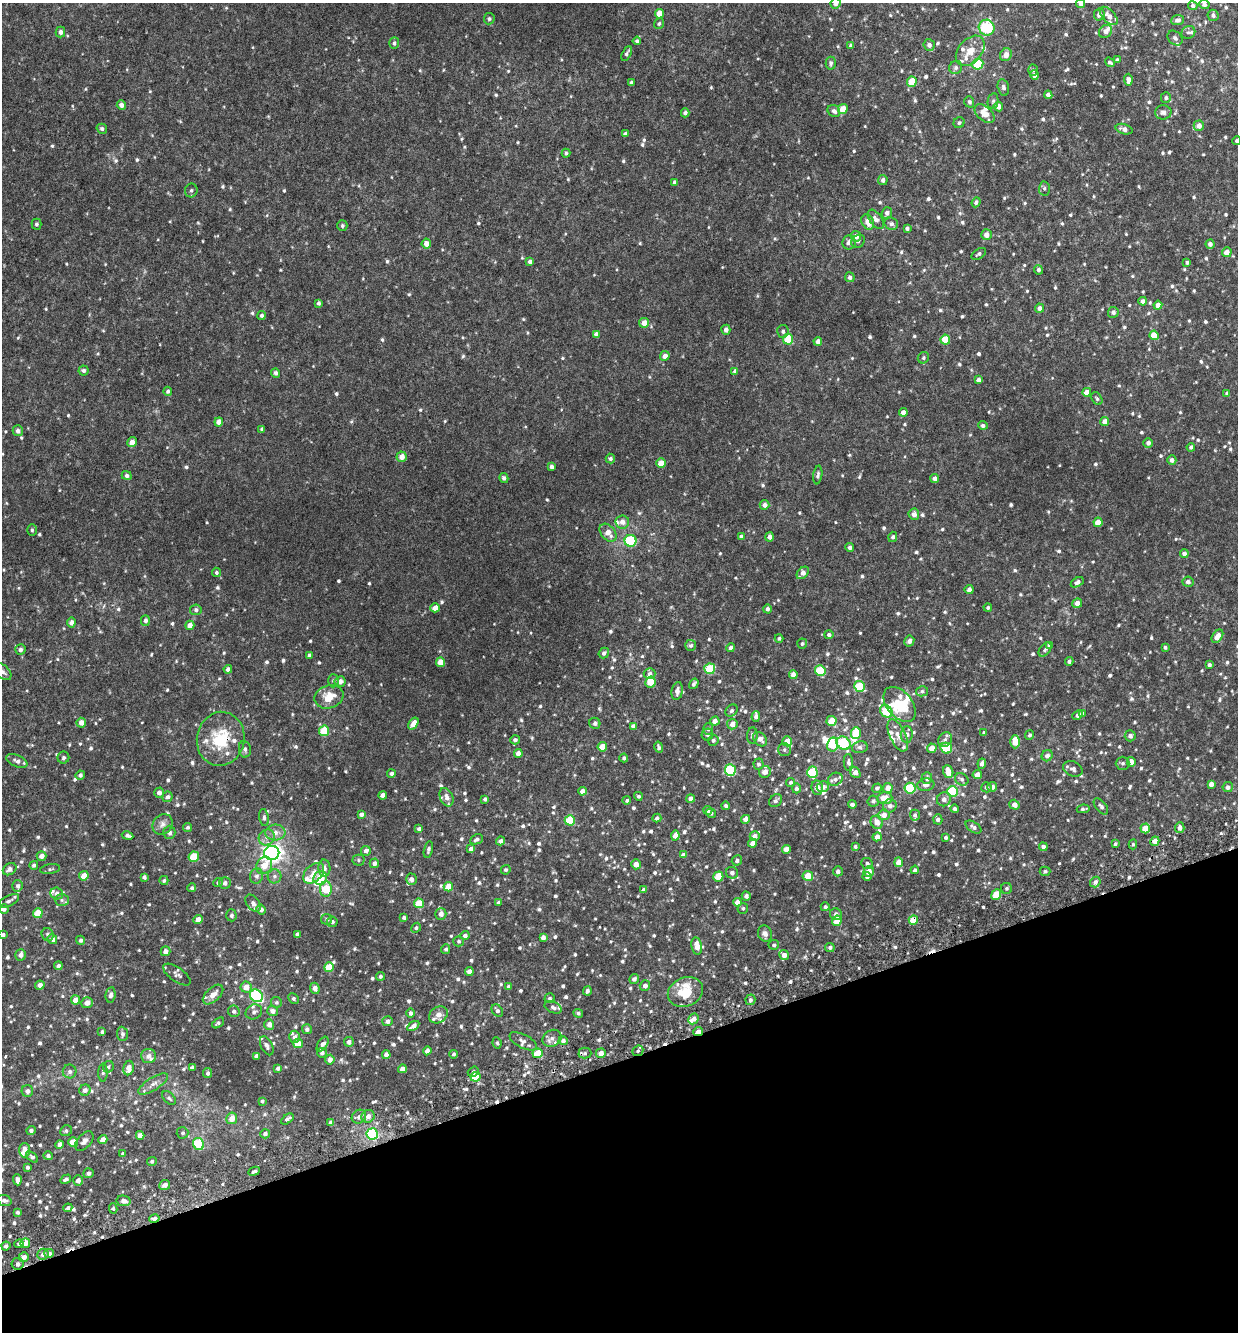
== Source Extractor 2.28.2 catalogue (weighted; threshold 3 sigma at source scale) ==
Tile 14 of 4 x 4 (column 2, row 4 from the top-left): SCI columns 1373-2608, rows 59-1388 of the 5268 x 5434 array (HDU 1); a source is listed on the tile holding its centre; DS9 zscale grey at full resolution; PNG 1240 x 1334 px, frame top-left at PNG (2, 3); each listed source drawn as its Kron ellipse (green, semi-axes under 4 px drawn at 4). Shown black and unused: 20% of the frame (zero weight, under 3 of 6 exposures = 5% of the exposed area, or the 3 px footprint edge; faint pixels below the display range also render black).
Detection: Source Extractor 2.28.2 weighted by HDU 2 'WHT'; one run over the whole footprint, this tile lists its part. Background 0.00508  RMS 0.0024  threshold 0.00995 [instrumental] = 3 sigma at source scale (4.09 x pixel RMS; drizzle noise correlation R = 1.36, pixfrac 0.8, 0.0396/0.0396 arcsec/px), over >= 5 px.
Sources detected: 1115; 1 inside a brighter object's white glare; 6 cosmic-ray / hot-pixel residue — neither listed nor drawn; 44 inside a brighter listed object's ellipse — not listed separately; of the other 1064, all 500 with FLUX_AUTO >= 0.43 (the completeness limit of this list) listed and drawn (564 fainter detections not listed), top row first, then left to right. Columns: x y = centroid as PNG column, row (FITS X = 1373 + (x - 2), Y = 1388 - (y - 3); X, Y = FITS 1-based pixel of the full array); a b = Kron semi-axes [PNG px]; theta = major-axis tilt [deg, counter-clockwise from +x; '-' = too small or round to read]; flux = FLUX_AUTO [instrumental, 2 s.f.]
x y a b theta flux
836 3 5 5 - 0.7
1081 4 4 4 - 0.78
1204 5 5 4 - 0.79
1193 6 5 4 - 0.58
659 14 5 4 - 2.4
1099 15 6 5 - 0.9
1213 15 5 5 - 0.71
1109 16 11 6 -46 1.5
489 19 5 5 - 0.5
1178 20 6 5 - 0.86
659 24 5 5 - 0.44
987 28 8 7 - 12
1106 31 7 6 - 1.3
60 32 5 5 - 0.79
1188 32 7 6 - 0.54
1175 38 8 6 -44 0.82
637 41 4 4 - 0.45
394 43 6 5 - 0.53
851 45 4 4 - 0.65
929 45 6 5 - 0.78
970 51 17 11 48 3
627 53 8 4 61 0.61
1006 55 7 5 59 1.6
1117 60 4 4 - 0.53
1110 62 5 4 - 0.5
831 63 6 5 - 0.58
978 64 5 5 - 9.7
956 68 7 6 - 0.61
1033 70 5 5 - 0.49
1034 75 5 4 - 0.81
1128 80 6 4 -88 1
631 82 3 3 - 0.47
912 82 5 4 - 5.3
1003 87 8 5 -77 0.7
1048 95 4 4 - 0.99
1166 98 5 5 - 0.46
993 101 8 5 79 0.51
969 102 5 5 - 0.63
121 105 5 4 - 1
998 106 5 4 - 1.5
843 109 5 4 - 2.6
834 111 7 5 -39 0.75
1163 112 8 7 - 0.91
685 113 4 4 - 0.71
984 114 12 7 -41 2.2
959 123 6 5 - 0.47
1199 126 5 5 - 1.5
102 129 5 5 - 0.53
1124 129 8 5 -16 1.1
625 134 4 4 - 0.68
1237 141 4 4 - 0.49
566 153 4 4 - 0.44
883 180 5 4 - 0.78
675 182 4 3 - 0.77
1044 188 7 5 88 0.47
191 190 7 6 - 0.52
976 202 5 4 - 0.5
887 213 6 5 - 0.82
876 219 11 6 -54 0.98
868 222 8 6 -62 2.2
36 224 5 5 - 0.52
891 224 7 6 - 0.68
342 226 5 5 - 0.43
907 228 4 3 - 0.49
986 235 5 5 - 1.6
856 236 5 5 - 1.5
858 241 7 6 - 0.55
849 242 7 6 - 0.97
426 244 5 4 - 1.8
1210 244 4 4 - 0.81
1227 252 5 5 - 1.8
979 254 8 5 35 0.52
530 261 4 4 - 0.83
1187 262 4 3 - 0.52
1038 270 5 4 - 0.53
850 277 5 4 - 0.69
1143 301 4 4 - 1
318 303 4 3 - 0.57
1158 305 4 4 - 1.8
1040 308 4 4 - 0.95
1113 312 5 5 - 0.66
262 315 4 4 - 0.56
644 323 5 5 - 1.9
726 330 5 4 - 1.1
783 331 6 5 - 0.64
596 334 4 4 - 0.88
1154 335 5 4 - 3.9
788 339 5 5 - 5.9
945 340 5 4 - 3.7
818 341 4 4 - 1.3
665 356 5 4 - 1.2
923 358 6 5 - 0.44
83 370 5 5 - 0.52
735 371 4 4 - 0.63
276 373 5 4 - 0.7
978 380 4 4 - 0.94
168 391 4 4 - 0.5
1087 392 4 4 - 2
1227 394 4 3 - 0.58
1097 399 7 5 -59 0.45
903 412 4 4 - 1.3
219 422 4 4 - 2
1105 422 4 4 - 1.5
983 425 5 4 - 0.56
262 429 4 3 - 0.49
18 431 5 5 - 0.87
132 442 5 4 - 1.3
1148 443 5 4 - 0.76
1191 447 4 4 - 0.54
402 457 5 5 - 1.9
610 458 5 4 - 0.45
1172 460 4 4 - 0.81
661 463 5 4 - 3.2
551 467 4 3 - 0.63
127 475 5 4 - 0.59
818 475 9 4 82 0.58
504 478 5 4 - 0.64
935 478 4 4 - 0.98
765 505 5 5 - 1.1
914 514 6 5 - 1.3
622 522 6 6 - 1.5
1098 522 4 4 - 3
32 530 6 4 -90 0.44
608 533 10 7 -50 2.2
741 536 4 3 - 0.49
769 537 4 4 - 0.97
893 537 5 4 - 0.51
631 541 6 6 - 14
850 547 4 4 - 0.7
1184 554 4 4 - 1.1
216 572 5 4 - 0.46
803 573 7 5 46 1.3
1077 582 7 4 31 0.77
1188 582 5 5 - 0.79
969 590 4 4 - 0.92
1077 603 5 4 - 1.3
435 608 5 4 - 1.9
988 608 4 4 - 0.44
767 609 4 4 - 0.6
196 610 6 5 - 0.57
145 620 5 4 - 0.74
71 622 5 4 - 1
190 625 5 4 - 1.5
829 635 4 4 - 0.56
1217 636 7 5 55 2.2
779 638 4 4 - 0.46
909 641 5 5 - 0.91
802 644 5 5 - 0.48
691 645 5 5 - 0.51
1049 645 4 4 - 0.79
1165 647 3 3 - 0.46
731 648 4 4 - 0.84
20 649 5 5 - 0.75
1045 649 8 5 52 0.57
604 653 5 5 - 0.66
309 655 4 4 - 0.74
1069 661 4 4 - 0.54
441 662 5 4 - 3
1209 665 4 3 - 0.51
228 669 4 4 - 0.79
710 669 5 5 - 8.4
820 670 5 5 - 9.6
3 672 10 6 -43 0.88
650 674 6 5 - 0.78
793 674 4 4 - 1.3
333 681 7 5 -90 0.45
340 682 5 5 - 1.4
650 682 5 5 - 4.4
694 684 6 4 55 0.55
859 686 5 5 - 8.3
677 691 9 5 80 1.2
922 691 6 5 - 0.5
329 697 15 11 20 3.9
900 704 20 12 -51 6.1
731 711 7 5 45 0.48
886 711 7 5 -51 8.5
1082 713 4 4 - 0.59
1077 715 5 4 - 0.63
756 717 5 4 - 0.82
715 721 4 4 - 1.3
832 721 5 5 - 3.8
81 723 5 5 - 1.6
595 723 6 5 - 0.61
413 724 7 4 55 1.9
732 724 5 5 - 1.4
633 726 4 4 - 0.84
708 729 6 5 - 0.49
324 731 5 5 - 6.8
856 733 6 5 - 4.4
984 733 4 3 - 0.49
907 734 8 6 84 1
707 735 6 6 - 0.51
752 735 8 5 86 0.59
898 735 17 8 -65 1.9
1030 735 4 4 - 0.47
1130 736 5 5 - 0.88
221 739 27 24 79 10
760 739 8 6 -49 1.3
515 740 5 4 - 0.7
713 740 5 5 - 0.5
945 740 8 6 55 0.81
787 741 5 5 - 2.7
1015 742 6 5 - 3.1
844 743 7 6 - 15
833 744 7 5 77 5.7
602 747 5 4 - 3.2
659 747 5 4 - 0.48
860 747 8 6 12 0.56
932 748 5 4 - 2.1
946 748 6 5 - 9
245 749 8 6 -82 0.7
784 749 6 6 - 0.5
518 753 4 4 - 1.3
1047 756 6 5 - 0.88
63 758 6 6 - 0.47
624 758 4 4 - 0.5
17 761 11 6 -23 0.98
848 762 8 4 -86 0.52
1131 762 5 4 - 1.3
1123 763 7 6 - 0.59
758 764 5 5 - 0.61
982 764 5 4 - 0.76
1073 769 10 7 -24 0.86
730 770 6 5 - 14
765 772 6 5 - 1.4
812 772 6 5 - 11
855 772 6 4 -46 1.3
948 772 6 5 - 1.9
391 773 4 4 - 0.54
80 775 5 4 - 0.59
977 775 4 4 - 2.1
927 778 6 5 - 0.79
835 779 7 6 - 0.78
962 779 7 5 -35 0.63
790 782 5 4 - 0.47
1211 784 4 4 - 1.2
926 785 8 6 8 0.91
823 787 6 5 - 1.1
986 787 5 5 - 0.51
992 787 5 4 - 1.1
1228 787 5 5 - 0.94
796 788 5 4 - 0.64
817 788 7 6 - 1.4
877 788 5 4 - 0.5
888 788 5 5 - 2.1
910 788 5 5 - 12
582 791 4 4 - 1.6
952 791 5 5 - 12
159 793 5 5 - 0.98
383 795 4 4 - 1.1
638 796 4 4 - 0.47
167 797 5 5 - 0.63
447 797 10 6 -67 1.3
690 798 4 4 - 0.94
885 798 7 6 - 2.9
485 799 4 3 - 0.47
944 799 7 6 - 1
627 800 4 4 - 0.49
776 801 7 5 45 0.6
873 801 6 5 - 0.53
852 804 4 3 - 0.64
1014 805 5 4 - 1.2
726 806 4 4 - 0.55
890 806 7 6 - 0.9
1101 806 9 5 -50 0.68
955 809 4 4 - 0.6
1083 809 6 4 9 0.59
708 810 4 4 - 0.6
711 813 5 4 - 0.51
361 814 4 4 - 0.76
884 815 5 5 - 1.5
915 815 5 5 - 0.51
264 818 9 5 -82 0.64
657 818 4 4 - 0.67
746 819 4 4 - 1.2
938 819 5 4 - 0.73
570 820 5 5 - 8.2
877 822 7 6 - 1.6
162 824 11 9 50 1.2
188 827 5 4 - 0.46
973 827 9 5 -34 0.89
1145 828 5 4 - 3.3
1180 828 5 4 - 1.1
419 829 4 4 - 0.75
169 832 6 6 - 0.92
275 832 10 8 4 1.4
127 836 6 3 -11 0.56
675 836 5 4 - 1.6
755 836 5 4 - 1.1
267 837 8 7 - 1.1
877 837 5 4 - 1.3
946 837 3 3 - 0.45
476 839 7 4 23 0.61
501 841 4 4 - 0.81
1155 841 5 4 - 2.1
752 843 4 4 - 1.5
1115 844 4 3 - 0.43
1133 844 5 4 - 0.46
855 846 4 4 - 0.45
1043 847 4 4 - 0.84
428 849 8 4 76 0.57
471 849 4 4 - 1
786 849 4 4 - 2.1
366 851 5 5 - 1.1
272 853 7 7 - 100
683 855 4 4 - 0.71
41 856 5 4 - 1.4
194 857 5 5 - 4.8
358 860 6 5 - 0.43
737 860 5 5 - 0.61
899 862 5 4 - 2.5
374 863 5 4 - 0.84
636 864 5 4 - 1.7
867 864 6 5 - 0.66
34 865 4 4 - 0.45
264 865 9 7 59 2.8
324 868 8 6 -87 0.85
10 869 7 5 35 1.1
50 869 10 5 9 0.46
506 870 5 4 - 0.48
915 870 4 4 - 0.6
838 871 5 5 - 0.67
1045 871 5 5 - 0.5
869 872 5 5 - 2.3
314 873 12 8 43 2
732 873 6 6 - 0.81
84 876 5 4 - 2.7
256 876 8 6 74 0.78
274 876 7 7 - 0.7
808 876 5 5 - 3.7
144 877 4 3 - 0.58
718 877 5 5 - 4.6
867 877 4 4 - 0.59
320 878 7 6 - 4.6
411 879 6 5 - 0.78
164 880 4 4 - 0.43
1095 882 5 5 - 0.98
218 883 4 4 - 0.52
225 883 6 5 - 0.79
18 886 5 5 - 0.7
448 887 4 4 - 3.1
192 888 4 4 - 0.47
1006 888 5 5 - 0.44
326 889 8 6 89 6
643 890 4 4 - 0.89
57 894 6 6 - 1
996 895 5 4 - 4.4
746 896 4 4 - 0.71
62 900 7 6 - 0.51
9 901 11 5 26 0.7
499 902 4 4 - 0.44
737 902 4 4 - 1.6
253 903 9 6 -51 0.75
419 903 5 5 - 5.1
825 907 4 4 - 0.44
743 908 5 5 - 0.43
4 909 5 4 - 1
261 909 5 4 - 1.1
38 913 5 5 - 4
441 914 6 5 - 1.4
836 914 6 5 - 0.77
231 915 6 5 - 0.53
404 917 4 3 - 0.56
198 919 5 4 - 1.5
327 919 5 5 - 0.47
913 920 4 4 - 4.1
837 921 5 5 - 3.7
332 922 5 5 - 0.56
416 928 5 4 - 0.47
48 934 6 5 - 0.52
297 934 4 4 - 0.68
765 934 8 7 - 1
3 935 4 3 - 0.46
465 935 4 4 - 0.84
543 937 4 4 - 0.85
52 939 5 5 - 1.1
81 940 4 4 - 0.65
459 941 5 5 - 0.44
774 945 5 5 - 0.43
697 946 9 5 -80 2.5
830 947 5 4 - 0.56
446 949 5 4 - 0.5
166 951 5 5 - 1.2
21 955 6 5 - 0.97
784 955 5 5 - 1.1
58 966 4 4 - 0.79
329 967 5 4 - 5.7
469 972 4 4 - 1.2
177 975 16 7 -35 0.91
380 976 4 4 - 0.49
634 979 5 4 - 0.78
40 985 5 4 - 1.1
645 986 5 5 - 0.91
246 987 5 5 - 2.1
508 987 4 4 - 0.58
315 988 6 4 -68 1.4
587 991 4 4 - 0.57
685 992 18 14 22 5.9
213 994 12 7 43 2.3
111 995 8 5 82 0.91
256 996 7 6 - 26
550 998 5 5 - 0.45
293 999 5 4 - 0.48
76 1000 5 4 - 1.9
750 1000 5 5 - 0.48
276 1002 6 5 - 0.46
87 1003 6 5 - 1.3
553 1007 9 5 -25 0.7
234 1011 6 5 - 0.7
273 1011 6 5 - 1.2
497 1011 7 5 -56 0.69
254 1012 8 7 - 0.9
410 1013 4 4 - 0.65
578 1013 5 4 - 0.47
438 1015 10 8 33 1.2
694 1019 6 5 - 1
388 1021 5 5 - 0.96
218 1023 7 4 38 0.47
269 1025 5 5 - 1.2
413 1026 7 4 34 1.3
307 1029 5 5 - 0.65
102 1032 4 3 - 0.44
698 1032 5 3 - 1.9
122 1034 7 5 -85 0.66
294 1037 6 5 - 0.7
552 1038 10 8 32 1.1
523 1041 15 7 -28 1.1
563 1041 4 4 - 0.8
349 1042 5 5 - 0.99
298 1043 4 4 - 3.3
497 1043 5 4 - 0.44
323 1044 8 4 57 0.98
267 1046 10 5 -63 0.75
427 1051 4 4 - 0.79
638 1051 6 5 - 0.47
322 1053 5 5 - 0.69
538 1053 5 5 - 4.8
585 1053 6 5 - 0.57
601 1053 5 5 - 1.5
453 1054 4 4 - 0.5
386 1055 4 4 - 1.2
149 1056 7 7 - 1.1
256 1056 4 4 - 0.66
330 1060 5 4 - 1.4
108 1067 6 5 - 0.45
192 1067 4 3 - 0.66
129 1068 7 5 80 1.8
278 1068 4 4 - 0.68
402 1069 4 4 - 1.8
70 1071 7 7 - 0.76
103 1072 9 4 88 0.47
473 1072 6 4 38 0.49
208 1073 5 4 - 0.64
476 1077 5 5 - 5.9
153 1084 17 6 32 1.3
85 1090 6 5 - 0.97
27 1091 6 5 - 0.82
169 1098 8 5 -44 0.47
262 1101 3 3 - 0.45
368 1116 7 6 - 1.3
359 1117 7 6 - 0.98
232 1118 6 5 - 2.2
287 1119 7 4 37 0.75
331 1122 4 4 - 1.1
31 1131 5 4 - 0.56
66 1131 6 5 - 0.48
182 1133 6 5 - 0.49
265 1134 5 4 - 0.7
372 1134 6 5 - 20
140 1135 4 4 - 1.5
103 1140 4 4 - 2.1
84 1141 11 6 49 1
73 1142 5 4 - 4
199 1144 6 5 - 9.1
60 1145 4 4 - 1.4
25 1150 7 5 89 1.6
123 1154 4 4 - 0.62
48 1156 5 4 - 0.51
32 1157 7 4 -41 0.63
152 1161 5 4 - 0.55
27 1167 3 3 - 0.53
254 1171 6 3 25 0.49
88 1173 5 5 - 0.75
66 1179 6 3 29 0.6
17 1180 5 4 - 1.1
78 1180 5 5 - 1
165 1185 5 5 - 1.2
4 1200 7 5 -20 0.78
124 1201 7 5 -11 0.98
68 1208 4 3 - 0.57
113 1208 5 4 - 0.49
17 1212 3 3 - 0.51
154 1218 5 4 - 0.96
25 1243 5 4 - 1.3
19 1244 5 3 - 0.64
6 1246 4 4 - 0.66
49 1253 5 4 - 0.58
43 1254 6 5 - 0.88
24 1257 5 5 - 1.2
18 1264 6 6 - 0.61
Overlapping masked pixels (flux is a lower limit): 5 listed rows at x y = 221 739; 913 920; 698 1032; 585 1053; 154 1218
Isophote crosses this tile's border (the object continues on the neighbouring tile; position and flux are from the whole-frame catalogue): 6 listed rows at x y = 836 3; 1081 4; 1237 141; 3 672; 4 909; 3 935